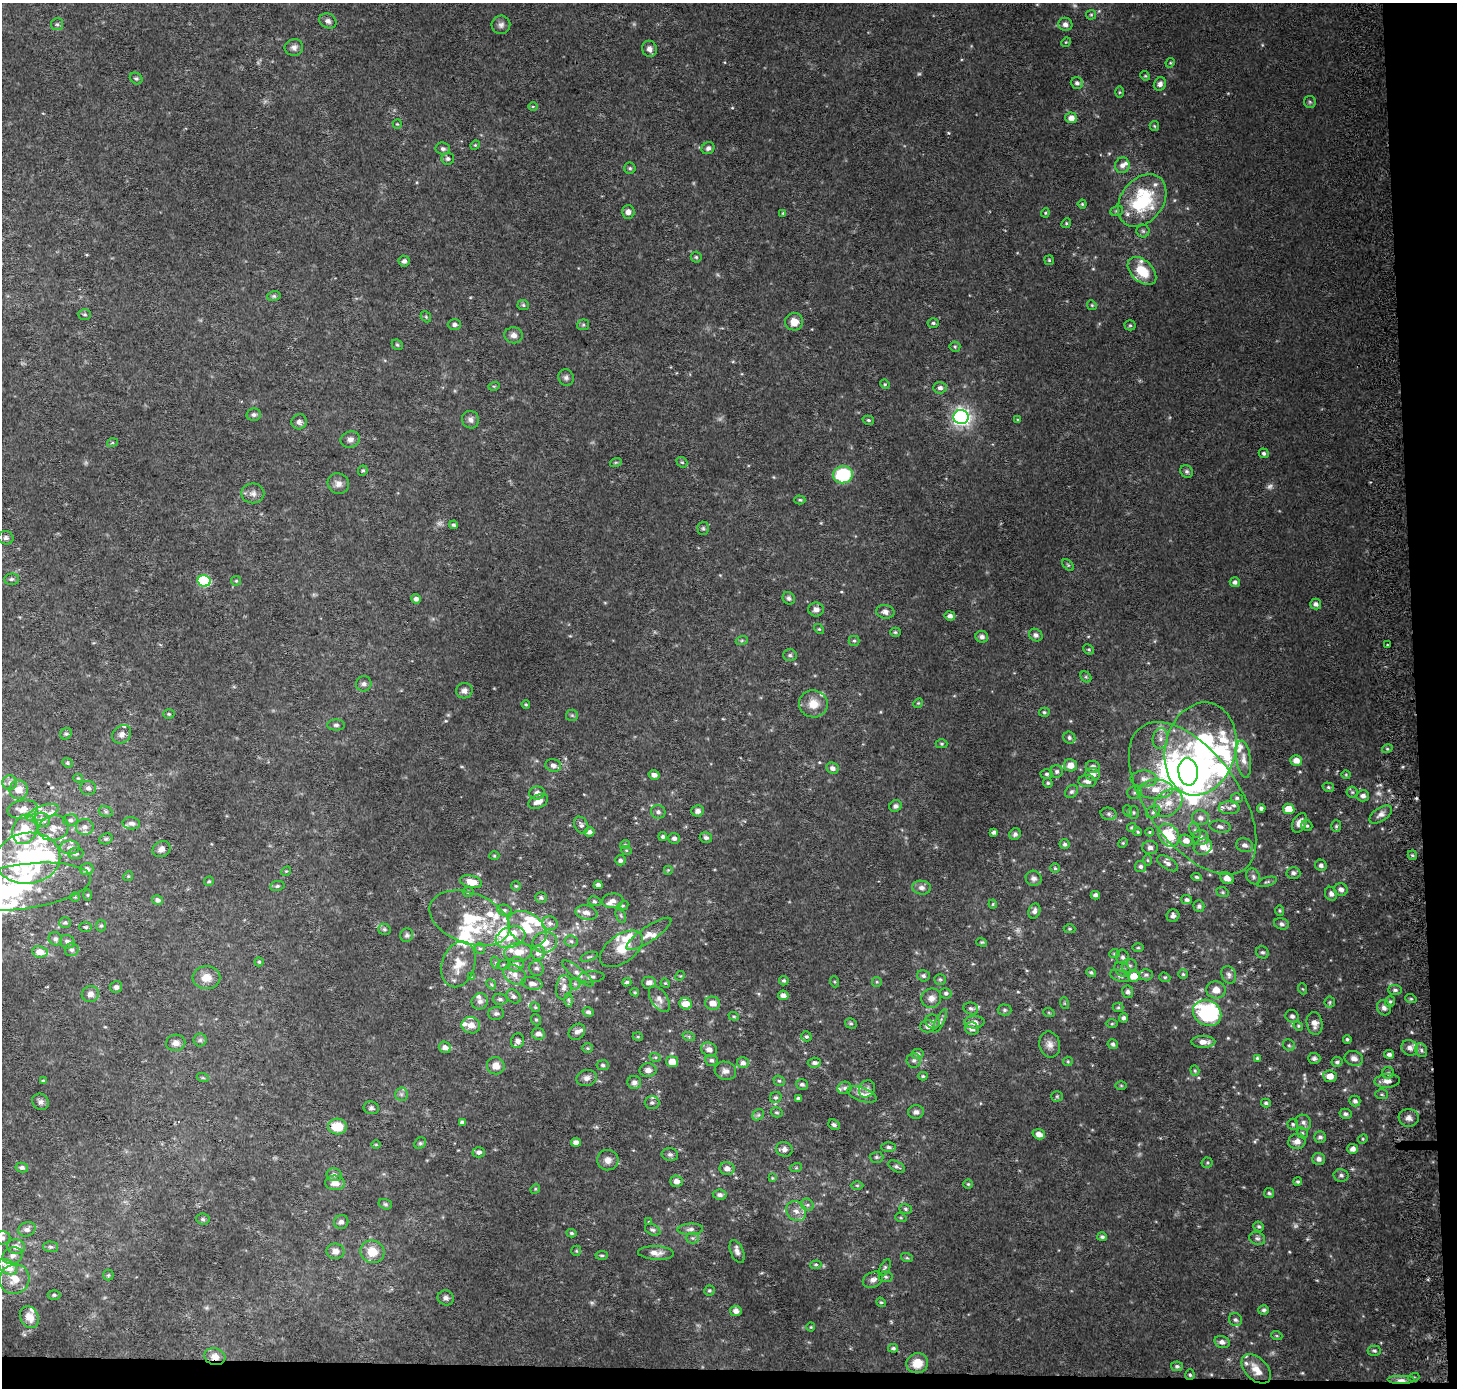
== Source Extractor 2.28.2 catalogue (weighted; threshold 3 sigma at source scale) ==
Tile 9 of 3 x 3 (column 3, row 3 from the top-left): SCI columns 2984-4438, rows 1-1386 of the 4511 x 4167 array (HDU 1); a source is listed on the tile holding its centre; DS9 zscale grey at full resolution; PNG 1459 x 1390 px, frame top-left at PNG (2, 3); each listed source drawn as its Kron ellipse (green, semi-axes under 4 px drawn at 4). Shown black and unused: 4% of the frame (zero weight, under 2 of 3 exposures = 2% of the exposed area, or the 3 px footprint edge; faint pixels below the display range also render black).
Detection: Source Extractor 2.28.2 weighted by HDU 2 'WHT'; one run over the whole footprint, this tile lists its part. Background 0.0707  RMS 0.013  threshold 0.058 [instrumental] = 3 sigma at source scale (4.5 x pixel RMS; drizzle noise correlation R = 1.50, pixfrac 1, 0.0396/0.0396 arcsec/px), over >= 5 px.
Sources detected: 599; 9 too faint to see at this stretch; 6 inside a brighter object's white glare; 3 cosmic-ray / hot-pixel residue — neither listed nor drawn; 62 inside a brighter listed object's ellipse — not listed separately; of the other 519, all 500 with FLUX_AUTO >= 1.22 (the completeness limit of this list) listed and drawn (19 fainter detections not listed), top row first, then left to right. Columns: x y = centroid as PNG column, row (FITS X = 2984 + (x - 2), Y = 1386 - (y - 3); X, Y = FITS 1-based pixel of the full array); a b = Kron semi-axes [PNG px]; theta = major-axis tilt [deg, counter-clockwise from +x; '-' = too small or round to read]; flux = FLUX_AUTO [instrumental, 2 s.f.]
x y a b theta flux
1091 15 5 5 - 1.8
328 21 9 7 -29 5.5
57 24 6 6 - 2.7
1065 24 7 6 - 6.3
501 25 9 9 - 5.3
1066 42 5 4 - 1.2
294 47 9 8 - 5.5
649 49 8 7 - 5.7
1170 63 5 4 - 1.4
1145 76 5 4 - 1.5
136 78 7 5 -35 2.4
1077 83 6 5 - 4.1
1160 84 7 6 - 5.8
1119 92 6 4 -90 1.6
1310 102 6 5 - 2.1
533 107 5 3 - 1.2
1071 118 6 5 - 8.9
397 124 4 4 - 1.3
1154 126 5 4 - 1.5
475 145 5 4 - 1.4
708 148 6 5 - 3.9
443 149 7 6 - 4.1
448 159 6 6 - 3.3
1122 165 8 7 - 6
630 168 6 5 - 2.1
1142 200 29 21 53 93
1082 204 4 4 - 1.5
1117 211 6 5 - 2.1
628 212 7 6 - 5.8
783 213 4 3 - 1.2
1045 213 4 4 - 1.5
1066 223 5 4 - 1.7
1143 231 6 6 - 2.7
696 257 5 5 - 1.9
1049 260 5 4 - 1.5
404 261 5 5 - 4
1142 271 17 10 -43 34
274 296 6 5 - 2.3
523 305 6 5 - 2.1
1092 305 5 4 - 1.6
85 315 6 5 - 2.3
426 317 6 4 -47 1.9
794 322 9 8 - 14
933 323 5 4 - 2.3
454 324 6 5 - 3.3
583 325 6 5 - 2.2
1130 325 5 5 - 1.8
514 335 9 8 - 6.6
397 345 6 5 - 2.1
955 347 5 5 - 1.8
566 377 8 7 - 4.1
885 384 5 4 - 1.6
494 386 5 3 - 1.4
940 388 7 5 1 4.6
254 415 7 6 - 3.7
961 417 7 7 - 610
470 420 9 8 - 5.5
868 420 6 4 -15 2
1018 420 4 3 - 1.3
299 422 8 7 - 5
350 439 10 8 18 5.5
112 443 5 3 - 1.4
1264 453 5 4 - 2.8
616 462 6 4 19 1.5
682 462 6 4 -41 1.9
363 471 5 5 - 2
1187 471 7 5 -44 2.8
843 475 10 8 8 74
338 484 11 10 - 7.7
253 493 11 10 - 7.3
800 500 5 4 - 1.7
454 525 4 4 - 2.3
703 528 6 5 - 2.3
6 538 7 6 - 3.7
1068 565 7 4 -45 1.9
11 579 7 5 1 2.8
204 581 6 5 - 130
236 581 5 4 - 1.6
1235 582 5 4 - 3.4
789 598 6 5 - 3.2
416 599 5 4 - 4.2
1316 604 5 5 - 4.3
816 609 7 7 - 5.9
885 612 9 7 -10 5.6
950 616 5 4 - 4.7
819 629 6 4 -43 1.4
895 632 5 4 - 1.9
1036 635 7 6 - 3.7
982 637 6 5 - 4.4
742 640 6 4 19 2
854 641 5 5 - 2
1387 645 3 2 - 1.5
1089 649 5 4 - 1.8
790 655 7 5 -2 2.8
1086 677 6 5 - 2
364 684 8 7 - 4.1
464 691 8 7 - 5.6
918 703 5 4 - 1.6
526 704 4 3 - 1.6
813 704 14 13 - 18
1044 712 5 4 - 2
169 714 5 5 - 2.1
572 715 6 5 - 2.2
336 725 9 5 0 3
66 734 6 5 - 2.4
122 734 10 8 40 7
1069 738 6 5 - 3
1160 738 10 7 79 7.2
942 744 6 4 0 1.7
1200 749 47 35 76 170
1387 749 5 3 - 1.5
1243 759 19 7 -82 9.8
1296 760 6 5 - 9.6
67 763 5 4 - 2
553 765 8 6 -16 6.3
1070 765 6 6 - 13
1093 767 7 6 - 5.3
832 768 6 5 - 5
1057 771 6 6 - 3.4
1188 772 14 9 -83 220
1047 774 6 4 1 2.6
1092 774 7 6 - 8.4
654 775 5 4 - 5.6
1346 775 4 4 - 1.4
78 778 4 4 - 1.4
1144 779 13 8 -1 8.9
1087 781 9 6 -5 6
10 783 7 7 - 4
1048 783 5 4 - 2.1
1328 787 6 4 -15 1.9
88 788 8 7 - 4.4
1156 789 17 9 2 19
19 790 9 9 - 13
1071 792 7 5 43 2.9
1352 792 5 5 - 2.2
537 793 8 6 2 6.4
1135 793 7 6 - 3.5
1363 796 6 5 - 5.1
1193 798 88 46 -54 260
1237 798 6 4 2 2.3
538 801 10 6 27 10
1168 803 16 12 41 19
895 806 6 5 - 3.4
1229 808 10 6 -1 5.5
1261 808 4 4 - 3.3
22 809 15 9 11 12
1289 809 6 5 - 19
697 811 6 5 - 6.1
1128 811 6 3 -71 1.5
106 812 7 5 -17 2.6
658 812 7 6 - 4.1
1134 812 6 5 - 2.2
1153 812 7 6 - 3.4
42 813 17 7 20 10
1109 814 8 6 -15 3.5
1381 814 13 6 34 6.6
1200 818 8 7 - 6.1
42 820 8 7 - 8.2
70 820 7 5 5 3.1
131 823 9 6 -5 5.2
1300 823 10 6 62 10
581 825 9 6 -62 4.5
1307 826 6 5 - 2.6
1336 826 6 5 - 2
85 827 9 8 - 6.5
1132 827 5 4 - 2
1220 827 11 6 -9 4.5
54 828 15 12 15 13
25 829 15 12 65 37
1195 830 8 5 -63 3.1
589 832 5 4 - 4.6
994 832 4 3 - 3.5
1138 832 4 4 - 1.6
1149 832 4 4 - 1.4
1015 834 6 5 - 3.1
1169 835 12 9 -53 53
663 836 4 4 - 2.5
674 838 6 5 - 3.9
706 838 6 5 - 3.8
1200 838 8 7 - 7
106 839 7 5 20 2.2
1186 841 6 6 - 8.8
1123 843 5 4 - 1.4
625 844 5 3 - 1.2
1065 844 5 5 - 2.8
1244 845 8 7 - 5.8
70 847 9 7 1 6.2
1203 847 9 8 - 11
1150 848 8 6 0 5.2
161 849 9 7 31 6.1
626 850 5 3 - 1.2
76 854 8 5 6 3.4
1412 855 5 4 - 2.2
494 856 5 3 - 1.2
28 858 32 25 7 160
620 860 5 5 - 3.1
1148 860 6 4 -89 1.5
1167 863 12 6 -32 5.5
1321 865 6 5 - 4.1
1140 866 5 5 - 3.3
1055 868 5 5 - 1.8
87 869 7 6 - 6
668 870 5 5 - 1.5
286 871 5 4 - 1.6
1293 873 7 6 - 4.5
128 876 5 4 - 1.6
1253 876 8 6 -60 3.8
1197 877 5 4 - 2.3
1034 878 8 7 - 4.8
1227 878 7 5 -32 8.4
209 881 5 4 - 1.9
471 882 11 6 -13 16
1267 882 10 4 17 2.5
598 885 4 4 - 4
277 886 7 5 10 2.6
516 886 5 5 - 1.5
22 887 69 22 8 120
922 888 9 7 -7 5.9
1341 889 7 6 - 5.9
468 892 5 5 - 2.3
1223 892 6 5 - 2
1331 894 7 6 - 5.2
88 895 6 4 90 1.7
1095 895 4 4 - 3.7
75 897 4 4 - 1.3
541 897 6 5 - 3.3
157 900 5 5 - 4.7
1187 900 5 4 - 3
594 901 6 5 - 2.1
613 901 11 7 5 6.6
993 904 4 4 - 1.4
623 906 6 4 28 1.7
1199 906 6 5 - 3.1
504 910 7 5 -13 2.8
1280 910 5 4 - 1.6
1034 911 8 5 71 4.7
586 913 11 7 -10 8.2
621 915 8 5 -70 2.2
1173 916 6 6 - 4.3
469 918 42 25 -21 79
65 923 6 5 - 2.7
550 923 8 7 - 4.8
1282 924 7 5 -16 3.4
101 926 6 5 - 2
86 927 6 5 - 2.1
384 929 6 5 - 2.6
527 929 21 15 -38 35
1070 929 6 4 1 1.8
649 934 27 7 34 12
407 935 7 6 - 3
510 937 15 10 20 17
55 939 7 6 - 3.6
571 941 6 5 - 2.6
67 942 7 6 - 4.6
545 942 12 10 12 16
982 942 5 4 - 1.5
480 948 6 5 - 2.1
1138 948 5 3 - 1.5
621 949 24 14 36 25
72 950 7 6 - 3.5
40 952 8 5 -9 14
518 952 14 9 7 17
1262 952 6 6 - 3
538 953 7 7 - 6.2
1115 954 5 4 - 1.7
589 957 9 4 18 2.2
1123 957 7 6 - 3.7
259 962 4 4 - 1.7
496 963 6 4 -72 2.1
458 964 23 16 72 23
516 964 8 7 - 6.4
504 965 6 5 - 2.2
1129 966 7 6 - 3.8
537 968 7 7 - 4.3
1123 970 9 6 -35 4
1091 972 5 4 - 2.2
578 973 19 6 -39 7.6
1183 974 5 4 - 1.9
515 975 12 8 -33 10
1146 975 6 5 - 2.9
1229 975 9 7 -66 4.8
680 976 5 4 - 1.3
923 976 6 5 - 3.1
1120 976 10 5 -19 3.6
1134 976 6 5 - 18
471 977 4 4 - 1.2
591 977 13 5 4 4.3
1165 977 6 4 -20 1.9
206 978 14 11 2 15
940 979 6 5 - 2.2
784 981 5 4 - 2.4
627 982 4 4 - 2.4
835 982 5 3 - 1.3
877 982 5 4 - 1.6
532 983 10 6 -11 6.1
649 983 7 6 - 7.4
665 983 5 4 - 1.3
491 984 5 4 - 2
575 984 5 5 - 2.6
116 987 6 6 - 3.8
564 987 12 7 81 7.2
1303 989 5 3 - 1.3
1216 990 10 8 -3 12
1395 990 7 5 -1 3.2
635 992 4 3 - 1.4
1128 992 6 5 - 3.6
946 993 6 5 - 2.8
90 994 8 8 - 6.7
783 995 5 5 - 6.6
514 996 8 6 -46 3.9
931 998 10 9 - 8.2
500 999 7 5 -2 3.4
659 999 14 8 -57 8.4
1411 999 6 3 -18 1.7
568 1000 6 4 -88 2.3
480 1001 8 8 - 5.8
1390 1001 5 5 - 2.3
1330 1002 5 5 - 2.1
713 1003 7 6 - 12
1064 1003 6 4 -71 1.4
686 1004 6 5 - 21
535 1007 5 4 - 1.6
1118 1007 5 4 - 1.7
971 1008 7 6 - 3.6
1384 1008 8 6 -63 5.3
1004 1010 7 5 -1 2.5
588 1012 5 4 - 3.1
496 1013 8 6 2 3.3
1049 1013 6 3 -19 1.3
1207 1013 15 12 -32 150
734 1016 5 4 - 1.6
1292 1016 7 6 - 4.2
1123 1018 4 4 - 3.4
536 1020 6 4 -67 2
940 1021 13 4 64 3.6
933 1022 7 7 - 4
974 1022 10 6 3 9.1
851 1023 6 5 - 2.1
1314 1023 11 8 -79 8.5
1112 1024 6 4 1 1.6
471 1025 9 8 - 11
928 1026 7 6 - 6.1
1298 1026 5 4 - 1.7
972 1029 7 6 - 6.8
577 1032 9 7 42 5.4
538 1034 6 6 - 6.6
806 1036 5 5 - 2.5
638 1037 5 3 - 1.3
689 1037 6 4 -20 2.2
1347 1039 4 4 - 2.1
200 1040 6 6 - 2.8
517 1041 7 6 - 5.1
1203 1042 12 6 -1 10
176 1043 9 8 - 7.5
1050 1044 13 10 -78 8.5
1113 1044 5 5 - 2.7
1289 1045 6 5 - 2.6
445 1047 6 5 - 7
588 1048 5 5 - 1.7
1410 1048 8 7 - 7.4
709 1049 8 6 -24 7.9
1421 1050 7 5 -64 3.6
918 1054 6 5 - 2.9
1389 1054 5 4 - 3.9
655 1057 5 3 - 1.5
1257 1058 4 4 - 1.8
1314 1058 6 5 - 3.2
1354 1058 9 7 -20 7
711 1060 6 5 - 3.3
914 1060 7 7 - 3.6
1068 1061 5 4 - 1.5
672 1062 6 5 - 14
1337 1062 6 5 - 2.9
743 1063 6 5 - 4.9
814 1063 6 5 - 4
603 1065 6 5 - 2.9
496 1066 9 8 - 12
648 1070 8 7 - 7.1
1195 1070 5 4 - 1.6
725 1071 11 9 -16 6.5
1388 1073 6 6 - 2.5
923 1076 4 4 - 1.8
1330 1076 7 6 - 14
203 1078 6 4 -18 1.8
587 1078 10 8 13 6.4
43 1081 4 3 - 1.5
779 1081 6 5 - 2.1
1387 1081 12 7 5 7.7
634 1082 7 6 - 5.3
802 1084 6 5 - 2.9
1121 1085 5 3 - 1.4
845 1088 7 6 - 3.4
867 1089 9 7 55 5
401 1094 6 6 - 3.6
1382 1094 6 5 - 2.3
862 1095 15 6 -19 7.5
1057 1096 5 5 - 1.9
776 1097 6 5 - 2.7
798 1098 4 3 - 2.3
1355 1101 5 5 - 3.5
40 1102 9 7 -43 4.3
652 1103 7 6 - 3.5
1266 1103 5 4 - 2.5
371 1108 7 6 - 3.2
777 1112 6 5 - 2.1
916 1112 8 6 7 4.6
1345 1114 6 5 - 3.3
758 1115 6 5 - 2.6
1409 1118 10 9 - 6.2
462 1122 4 4 - 3.8
1303 1122 8 7 - 4.4
1293 1124 5 5 - 2.2
834 1125 6 4 -38 3.2
337 1126 9 8 - 30
1302 1133 6 5 - 2
1039 1134 6 5 - 8.1
1320 1137 6 5 - 3.5
1363 1139 5 4 - 1.5
1297 1141 9 7 14 7.5
576 1142 5 4 - 6.4
420 1143 6 5 - 2.2
376 1145 4 3 - 1.3
888 1147 7 4 -2 3.2
784 1149 8 7 - 5.4
1353 1149 5 5 - 6.3
479 1152 6 5 - 4.4
670 1155 8 6 -11 3.6
876 1157 7 5 1 2.4
1319 1159 6 6 - 5
608 1160 10 10 - 8.7
1207 1163 5 5 - 2
22 1167 6 5 - 3.5
897 1167 9 5 -28 3.1
727 1168 7 6 - 6.9
796 1168 6 4 18 1.5
334 1175 7 6 - 4.8
1341 1175 7 6 - 3.6
772 1178 4 4 - 1.2
677 1181 6 5 - 7.3
1298 1182 4 4 - 2
335 1183 10 7 -3 10
968 1184 4 4 - 1.8
857 1185 6 4 -1 1.7
535 1189 5 4 - 1.4
1269 1193 5 5 - 2
720 1195 7 5 -7 3.9
385 1204 7 5 -16 2.2
807 1205 7 5 -43 3.4
906 1209 6 5 - 2.1
796 1211 11 9 -47 9.4
901 1218 6 3 -18 1.5
203 1219 7 5 -5 2.4
341 1222 7 7 - 4.4
649 1222 4 3 - 1.2
1259 1227 5 5 - 2.3
27 1229 9 7 25 5.4
690 1229 13 5 3 4.9
653 1230 8 5 -26 3
571 1233 5 3 - 1.8
1102 1237 5 4 - 2.7
2 1238 8 6 1 4.5
692 1238 6 5 - 2.6
1257 1238 8 6 -23 3.4
16 1247 9 7 -11 8.1
51 1247 7 5 -2 2.7
335 1251 9 7 -6 7.2
576 1251 5 5 - 1.5
737 1251 12 6 -68 5.8
372 1252 12 11 - 22
656 1253 18 7 -3 8.7
602 1255 6 4 3 1.8
12 1256 10 8 22 6.7
907 1258 6 4 -18 1.7
816 1265 5 4 - 1.8
8 1267 10 6 -34 25
885 1268 9 4 61 2.7
108 1275 5 5 - 1.8
886 1277 7 5 -3 2.5
15 1279 15 14 - 21
873 1280 10 7 24 6.3
709 1291 5 5 - 2.3
54 1295 6 4 0 2
446 1298 8 7 - 4.5
881 1302 5 4 - 1.7
1264 1310 5 5 - 2.7
736 1311 6 5 - 5.7
29 1317 11 9 -60 14
1235 1320 7 6 - 3.5
811 1327 4 4 - 1.3
1277 1336 6 3 -19 1.5
1222 1342 8 6 -14 5.6
893 1348 5 4 - 2.7
1374 1351 6 5 - 2.4
215 1357 11 8 -16 11
917 1363 11 10 - 19
1177 1366 6 5 - 2.9
1256 1369 17 11 -45 16
1190 1375 5 4 - 1.9
1414 1377 5 3 - 1.6
1401 1380 14 4 0 7.4
Overlapping masked pixels (flux is a lower limit): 2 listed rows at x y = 215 1357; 1401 1380
Isophote crosses this tile's border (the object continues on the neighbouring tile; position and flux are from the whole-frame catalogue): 3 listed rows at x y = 22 887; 2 1238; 8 1267